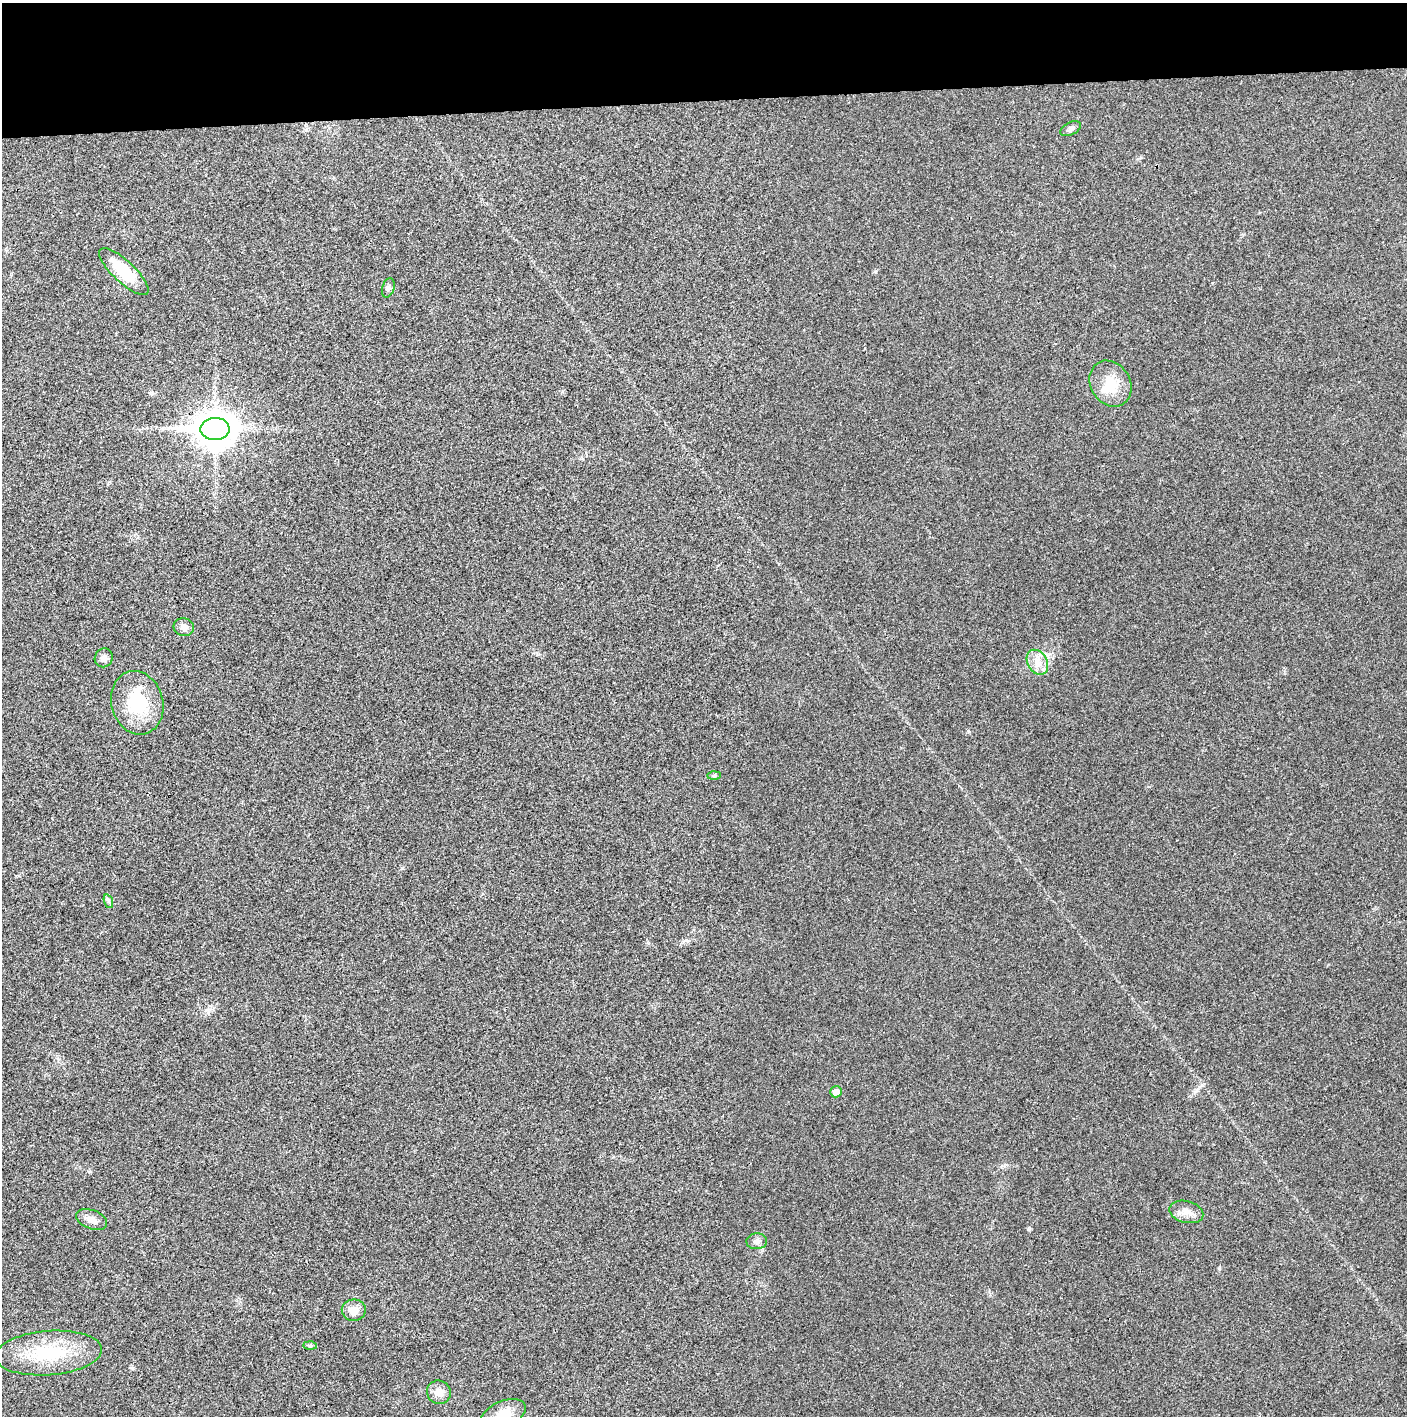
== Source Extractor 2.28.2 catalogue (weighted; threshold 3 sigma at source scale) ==
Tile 2 of 3 x 3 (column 2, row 1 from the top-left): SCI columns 1414-2818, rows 2829-4242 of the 4227 x 4252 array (HDU 1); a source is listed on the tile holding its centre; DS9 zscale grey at full resolution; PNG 1409 x 1418 px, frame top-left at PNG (2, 3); each listed source drawn as its Kron ellipse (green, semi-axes under 4 px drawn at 4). Shown black and unused: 7% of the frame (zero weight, under 3 of 4 exposures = <1% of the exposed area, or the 3 px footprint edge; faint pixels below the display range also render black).
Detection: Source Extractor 2.28.2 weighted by HDU 2 'WHT'; one run over the whole footprint, this tile lists its part. Background 0.0248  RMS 0.006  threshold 0.0269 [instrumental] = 3 sigma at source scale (4.5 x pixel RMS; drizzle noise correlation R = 1.50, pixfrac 1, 0.05/0.05 arcsec/px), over >= 5 px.
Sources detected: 21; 1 inside a brighter object's white glare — neither listed nor drawn; the other 20 listed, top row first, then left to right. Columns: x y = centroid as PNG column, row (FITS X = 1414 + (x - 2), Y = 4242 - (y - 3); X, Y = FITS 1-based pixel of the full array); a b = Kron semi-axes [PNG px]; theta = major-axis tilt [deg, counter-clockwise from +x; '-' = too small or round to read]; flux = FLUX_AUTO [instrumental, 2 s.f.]
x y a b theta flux
1071 129 11 6 27 2
124 272 32 11 -43 25
388 288 10 6 73 1.7
1110 384 24 19 -59 15
215 429 14 11 2 1300
184 627 10 9 - 3.5
104 658 9 9 - 2.9
1037 662 13 9 -60 5.8
137 703 32 26 -75 30
714 776 6 4 2 0.85
108 901 7 4 -72 1.1
836 1092 6 5 - 4.1
1186 1212 17 11 -14 5.5
91 1219 16 9 -21 4.6
757 1241 10 8 2 2.6
354 1310 12 11 - 5.5
310 1346 6 4 -1 0.97
48 1353 54 22 4 39
439 1392 12 11 - 5.6
503 1414 24 13 24 11
Overlapping masked pixels (flux is a lower limit): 1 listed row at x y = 215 429
Isophote crosses this tile's border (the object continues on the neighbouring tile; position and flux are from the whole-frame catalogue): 1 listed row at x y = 503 1414
Unlisted compact peaks at least as high as the median listed source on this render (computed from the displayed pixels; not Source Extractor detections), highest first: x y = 1029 1229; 1219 1268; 968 731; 132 1368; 402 868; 875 271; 648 943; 152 393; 686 940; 1141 157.